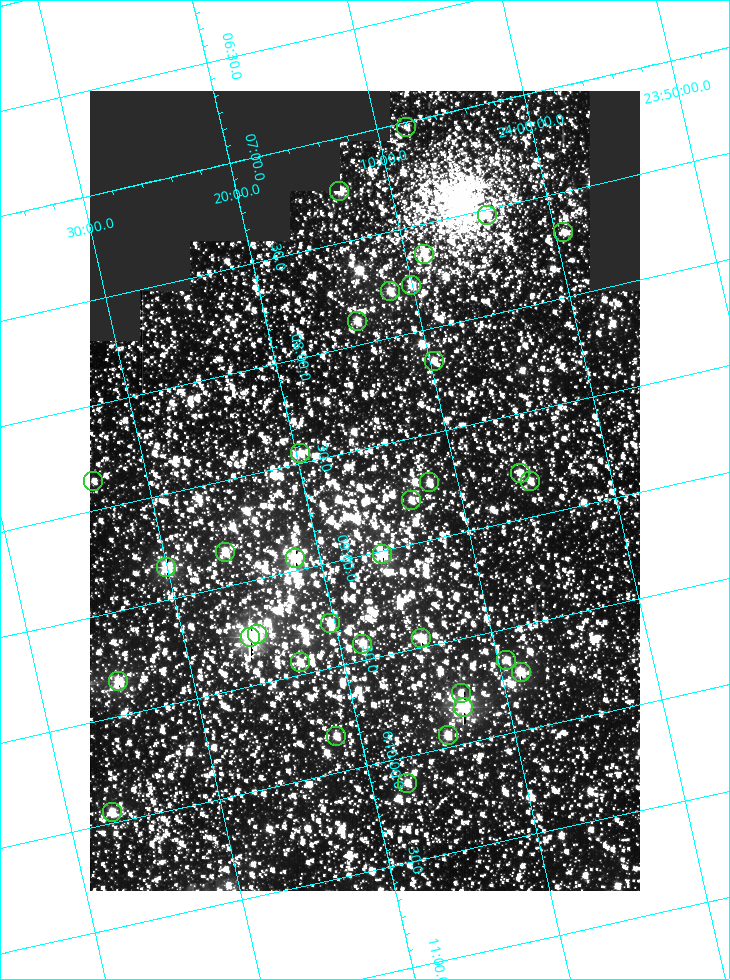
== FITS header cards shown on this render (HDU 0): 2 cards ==
NAXIS1  =                  550
NAXIS2  =                  800

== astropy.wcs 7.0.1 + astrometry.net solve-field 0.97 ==
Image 550 x 800 px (HDU 0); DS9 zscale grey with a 90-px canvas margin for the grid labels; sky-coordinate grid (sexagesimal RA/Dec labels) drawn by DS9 from the SOLVED WCS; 34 Tycho-2 reference stars matched to detected sources circled (green)
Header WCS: RA---TAN/DEC--TAN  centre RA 06:08:42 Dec +24:16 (92.17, +24.27 deg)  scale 3.98 arcsec/px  FOV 36.4' x 53.0'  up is -103 deg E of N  parity normal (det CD < 0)
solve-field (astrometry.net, Tycho-2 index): VERIFIED the header's WCS against the Tycho-2 star catalogue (verified at 3 index scales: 19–34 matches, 0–1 conflicts across passes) and refined it, rather than solving blind
Solved WCS: RA---TAN-SIP/DEC--TAN-SIP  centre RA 06:08:42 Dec +24:16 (92.17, +24.27 deg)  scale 3.97 arcsec/px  FOV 36.4' x 53.0'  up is -103 deg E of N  parity normal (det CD < 0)
The solver's refit moves the header's centre by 0.35 arcsec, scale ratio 0.9998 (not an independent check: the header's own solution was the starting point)
Tycho-2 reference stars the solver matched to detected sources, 34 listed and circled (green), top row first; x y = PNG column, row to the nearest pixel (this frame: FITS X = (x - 90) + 1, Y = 800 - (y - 91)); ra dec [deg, ICRS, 3 dp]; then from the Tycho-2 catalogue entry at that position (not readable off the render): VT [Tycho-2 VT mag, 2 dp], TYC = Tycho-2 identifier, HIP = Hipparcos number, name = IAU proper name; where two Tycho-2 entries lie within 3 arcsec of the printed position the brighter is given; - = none
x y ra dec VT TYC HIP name
406 127 91.756 +24.135 11.55 1864-383-1 - -
339 191 91.813 +24.222 9.50 1864-951-1 - -
487 215 91.882 +24.069 10.67 1864-1197-1 - -
563 232 91.922 +23.991 11.04 1864-773-1 - -
424 254 91.910 +24.147 9.81 1864-677-1 - -
411 285 91.945 +24.168 9.83 1864-545-1 - -
390 291 91.946 +24.193 9.49 1864-879-1 - -
357 321 91.972 +24.235 9.87 1864-607-1 - -
434 361 92.040 +24.163 9.97 1864-387-1 - -
300 453 92.113 +24.329 10.09 1877-692-1 - -
520 473 92.195 +24.097 9.91 1877-1306-1 - -
93 481 92.090 +24.558 11.22 1868-1493-1 - -
530 481 92.208 +24.088 10.02 1877-898-1 - -
429 482 92.182 +24.197 9.90 1877-42-1 - -
411 500 92.198 +24.221 10.14 1877-234-1 - -
225 552 92.210 +24.434 9.33 1881-345-1 - -
382 554 92.254 +24.266 8.73 1877-224-1 - -
295 558 92.236 +24.360 8.19 1877-300-1 29148 -
166 567 92.212 +24.501 8.67 1881-93-1 - -
330 623 92.321 +24.338 9.42 1877-884-1 - -
257 634 92.315 +24.419 9.14 1881-15-1 - -
250 637 92.316 +24.428 7.55 1881-1595-1 - -
421 638 92.364 +24.244 8.80 1877-1589-1 - -
362 644 92.355 +24.308 9.21 1877-702-1 - -
506 660 92.412 +24.157 10.23 1877-766-1 - -
300 662 92.360 +24.380 9.69 1881-496-1 - -
521 672 92.431 +24.145 8.75 1877-16-1 - -
118 681 92.334 +24.580 8.60 1881-81-1 - -
461 693 92.439 +24.215 10.07 1877-154-1 - -
463 707 92.456 +24.215 7.57 1877-1484-1 - -
448 735 92.485 +24.239 9.49 1877-1276-1 - -
336 736 92.457 +24.359 9.75 1877-1432-1 - -
407 783 92.531 +24.294 10.40 1877-334-1 - -
112 812 92.487 +24.619 9.38 1881-1542-1 - -